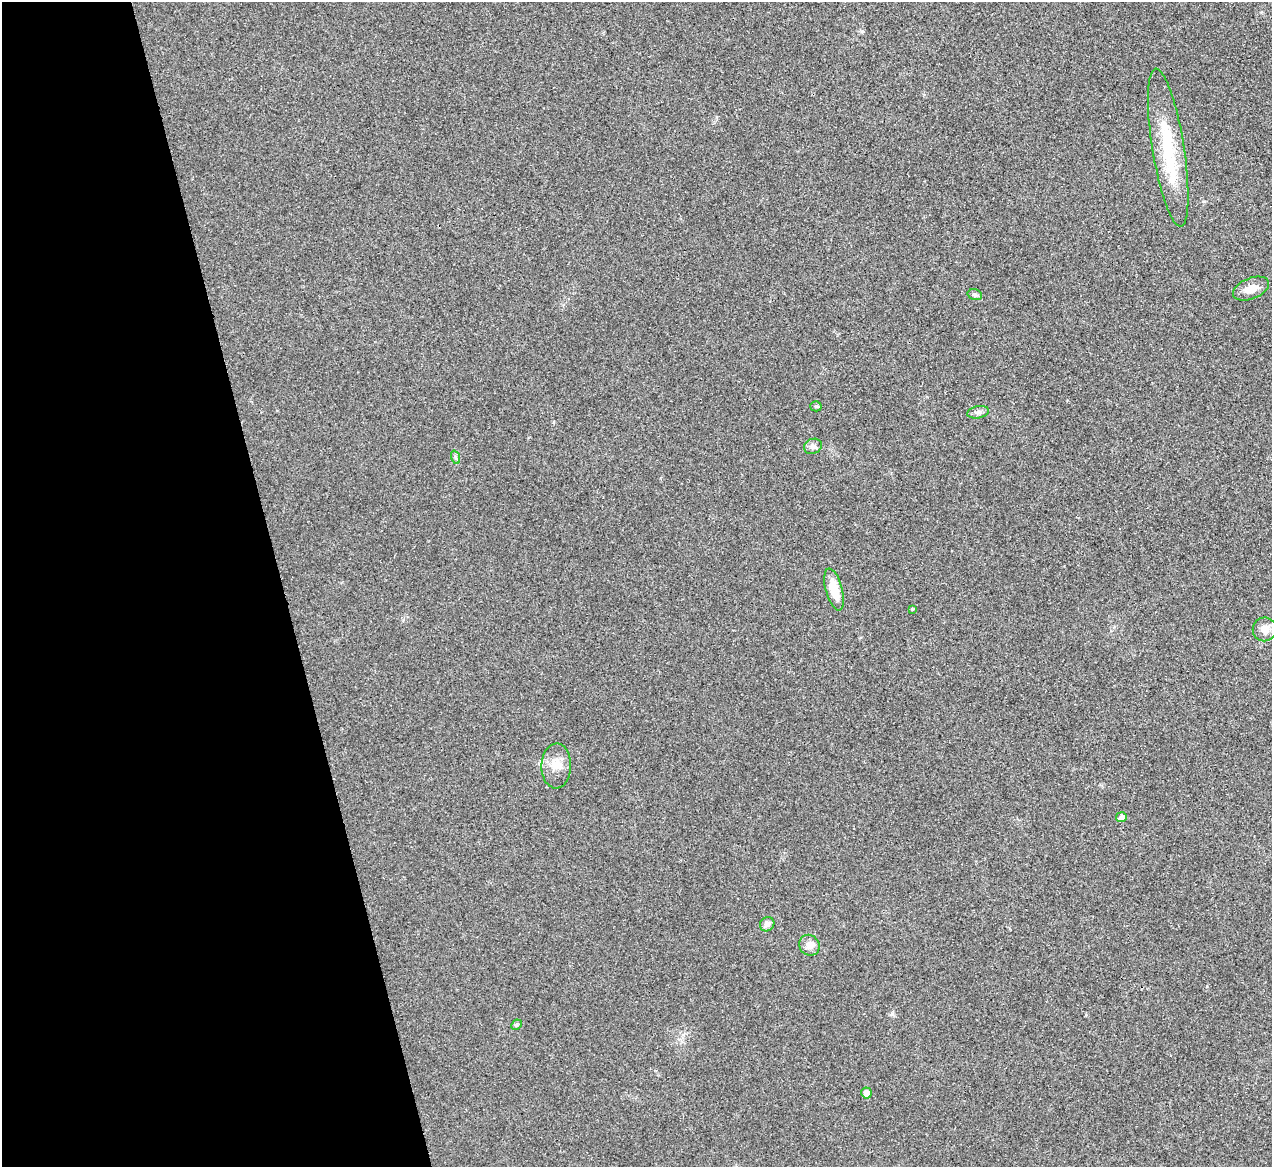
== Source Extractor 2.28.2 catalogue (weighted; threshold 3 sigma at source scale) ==
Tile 5 of 4 x 4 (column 1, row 2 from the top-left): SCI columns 4-1273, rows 2476-3640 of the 5086 x 5069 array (HDU 1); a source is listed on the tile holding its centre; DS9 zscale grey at full resolution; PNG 1274 x 1169 px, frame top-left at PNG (2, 2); each listed source drawn as its Kron ellipse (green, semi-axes under 4 px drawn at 4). Shown black and unused: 22% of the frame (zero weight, under 3 of 4 exposures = <1% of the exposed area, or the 3 px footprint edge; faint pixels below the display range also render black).
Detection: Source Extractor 2.28.2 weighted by HDU 2 'WHT'; one run over the whole footprint, this tile lists its part. Background 0.0296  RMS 0.0061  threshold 0.0272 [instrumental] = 3 sigma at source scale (4.5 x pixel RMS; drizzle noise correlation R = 1.50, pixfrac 1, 0.05/0.05 arcsec/px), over >= 5 px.
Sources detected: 16; all 16 listed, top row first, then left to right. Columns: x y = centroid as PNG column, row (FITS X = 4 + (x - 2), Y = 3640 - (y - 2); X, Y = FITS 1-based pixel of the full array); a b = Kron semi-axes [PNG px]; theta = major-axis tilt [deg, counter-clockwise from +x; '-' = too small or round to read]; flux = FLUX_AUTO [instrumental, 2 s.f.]
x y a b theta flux
1168 148 80 16 -81 36
1251 289 19 10 22 6.3
975 295 7 5 -17 1.2
816 406 5 5 - 0.81
978 412 11 6 12 1.9
813 446 9 7 24 2.1
455 457 7 4 -72 0.98
834 590 21 8 -75 11
912 609 4 4 - 0.51
1265 629 12 12 - 4.8
556 766 22 15 89 8.2
1121 817 5 5 - 2.6
767 924 7 7 - 2.7
809 945 11 10 - 4.4
516 1025 6 4 44 0.84
866 1093 5 5 - 4
Unlisted compact peaks at least as high as the median listed source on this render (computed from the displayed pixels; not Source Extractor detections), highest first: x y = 892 1014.